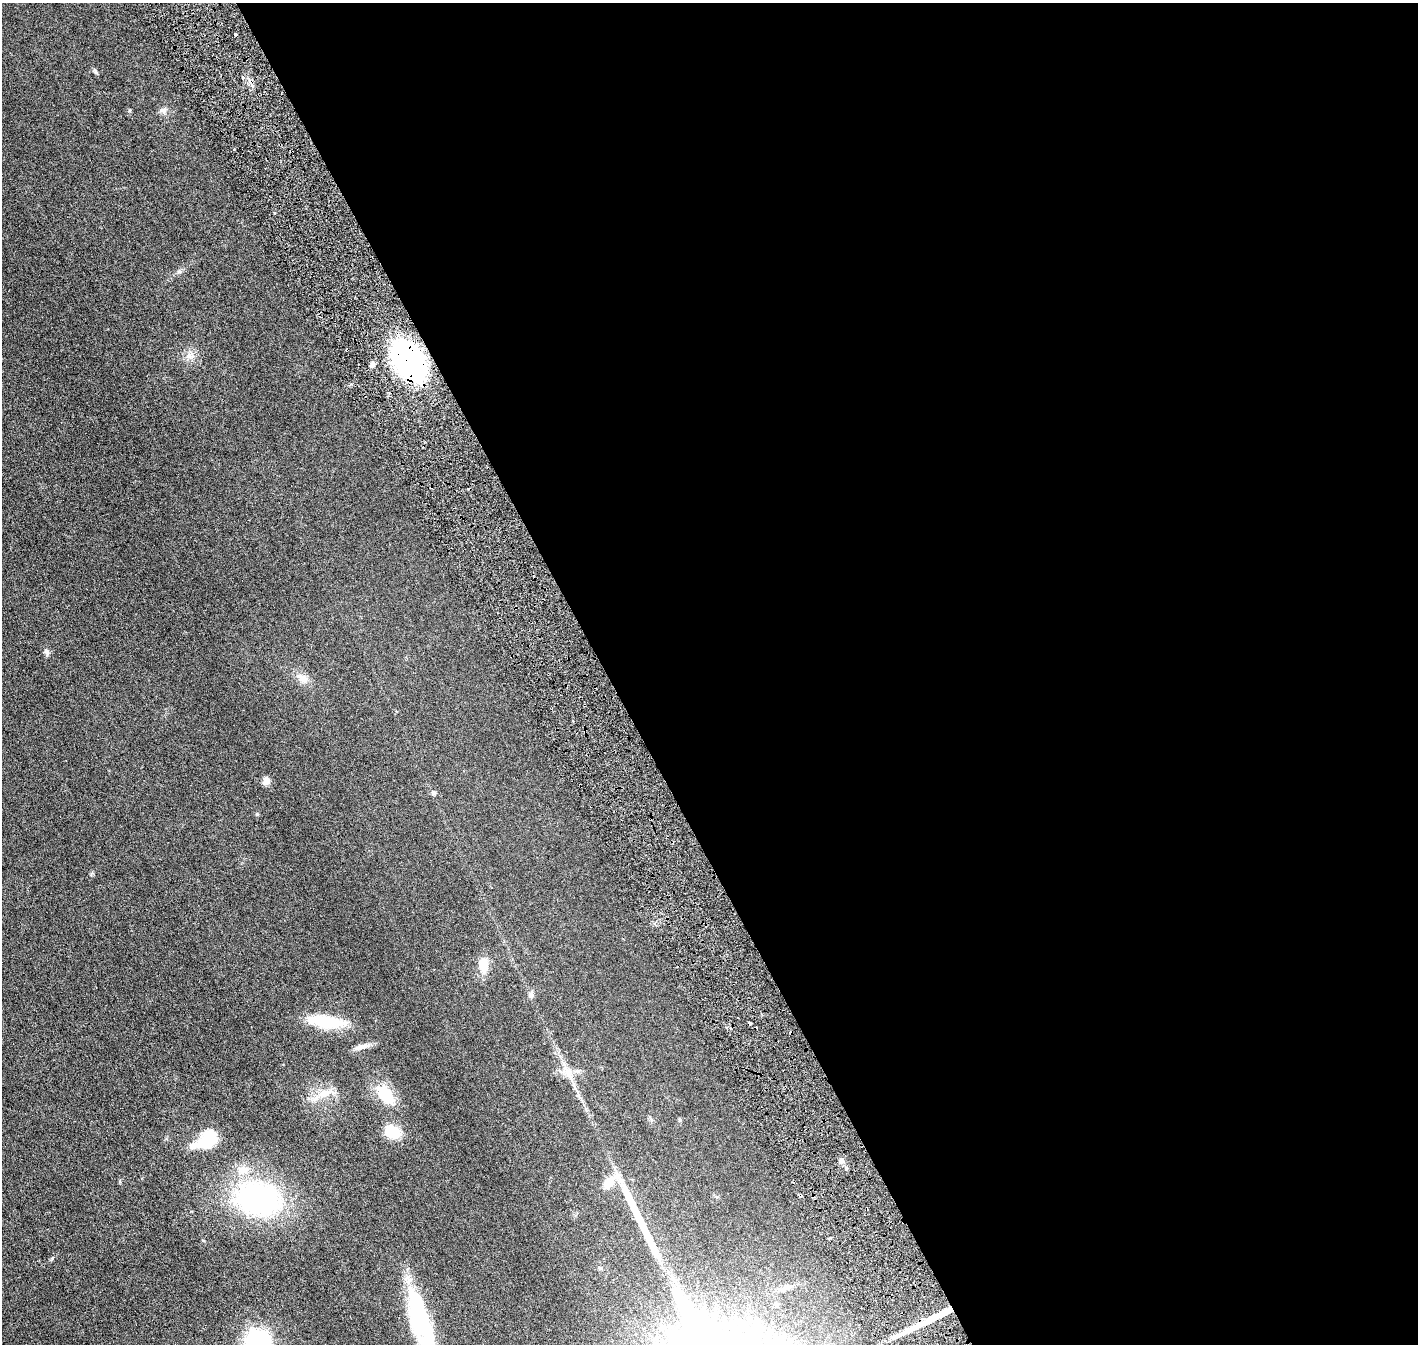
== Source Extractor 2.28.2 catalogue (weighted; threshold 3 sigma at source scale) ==
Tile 8 of 4 x 4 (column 4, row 2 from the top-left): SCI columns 4329-5744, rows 2868-4209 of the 5818 x 5839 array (HDU 1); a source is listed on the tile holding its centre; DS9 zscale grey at full resolution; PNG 1420 x 1346 px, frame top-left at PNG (2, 3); no overlay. Shown black and unused: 57% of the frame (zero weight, under 3 of 6 exposures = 1% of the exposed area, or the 3 px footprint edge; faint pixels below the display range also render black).
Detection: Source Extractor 2.28.2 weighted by HDU 2 'WHT'; one run over the whole footprint, this tile lists its part. Background 0.0254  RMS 0.0043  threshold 0.0176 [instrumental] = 3 sigma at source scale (4.09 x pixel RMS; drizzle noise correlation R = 1.36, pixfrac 0.8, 0.05/0.05 arcsec/px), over >= 5 px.
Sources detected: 39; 1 inside a brighter object's white glare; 4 cosmic-ray / hot-pixel residue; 2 long thin detections or spike segments (spike, bleed or trail) — not listed; the other 32 listed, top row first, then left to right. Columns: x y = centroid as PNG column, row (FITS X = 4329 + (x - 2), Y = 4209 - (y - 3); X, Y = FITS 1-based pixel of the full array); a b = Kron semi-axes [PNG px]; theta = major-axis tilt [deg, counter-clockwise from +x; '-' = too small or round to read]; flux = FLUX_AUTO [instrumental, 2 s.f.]
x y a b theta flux
235 34 4 2 - 0.34
95 71 11 4 -54 0.62
243 77 4 4 - 0.46
163 110 10 7 -7 1.4
274 213 4 2 - 0.39
179 271 6 6 - 0.72
190 356 13 8 -22 2.3
409 361 33 21 -56 93
372 364 7 6 - 1.1
47 652 8 6 -66 1.1
303 678 16 11 -31 3.2
266 781 9 7 71 2.2
434 793 6 5 - 0.92
257 814 5 5 - 0.42
484 966 17 11 -89 5.4
531 995 10 7 85 1.1
325 1022 43 13 -8 16
361 1047 25 6 16 2.5
568 1074 32 8 -60 5.8
324 1093 20 10 16 5.6
386 1095 28 15 -49 12
680 1120 6 4 -90 0.45
392 1132 14 11 -22 12
206 1140 28 16 31 14
841 1160 7 6 - 1.1
243 1170 19 11 4 5.2
609 1182 16 10 51 5.6
258 1199 39 29 -10 80
600 1268 5 5 - 0.52
776 1304 5 5 - 0.64
420 1322 67 26 -69 36
258 1342 17 16 - 54
Overlapping masked pixels (flux is a lower limit): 1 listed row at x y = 409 361
Isophote crosses this tile's border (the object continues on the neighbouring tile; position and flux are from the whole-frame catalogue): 2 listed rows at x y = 420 1322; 258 1342
Unlisted compact peaks at least as high as the median listed source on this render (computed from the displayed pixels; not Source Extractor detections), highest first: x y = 52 1258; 129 110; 92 873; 120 1182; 203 1240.